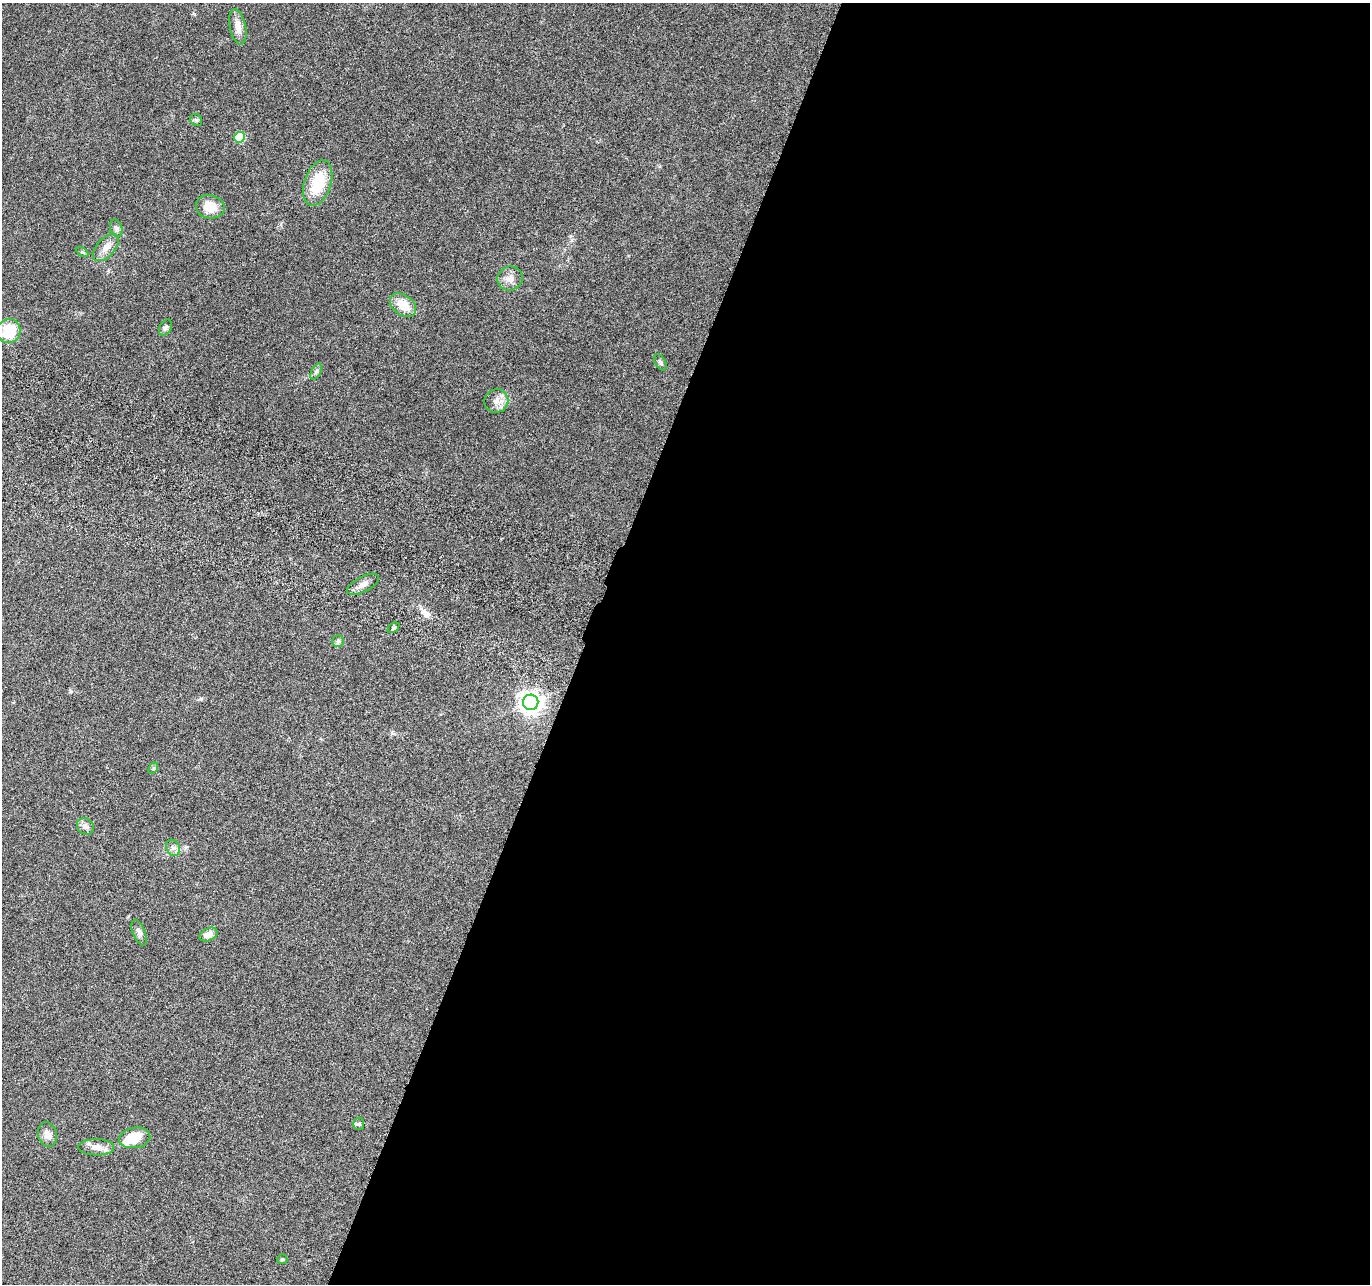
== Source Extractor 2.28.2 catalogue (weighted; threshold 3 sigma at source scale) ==
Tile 12 of 4 x 4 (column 4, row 3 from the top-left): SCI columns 4128-5495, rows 1551-2832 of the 5525 x 5730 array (HDU 1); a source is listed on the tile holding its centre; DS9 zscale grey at full resolution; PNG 1372 x 1286 px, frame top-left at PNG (2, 3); each listed source drawn as its Kron ellipse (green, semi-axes under 4 px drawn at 4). Shown black and unused: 57% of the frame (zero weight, under 3 of 6 exposures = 3% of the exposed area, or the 3 px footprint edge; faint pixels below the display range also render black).
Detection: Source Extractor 2.28.2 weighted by HDU 2 'WHT'; one run over the whole footprint, this tile lists its part. Background 0.0499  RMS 0.0043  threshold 0.0178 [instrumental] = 3 sigma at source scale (4.09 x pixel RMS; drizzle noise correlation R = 1.36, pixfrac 0.8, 0.0396/0.0396 arcsec/px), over >= 5 px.
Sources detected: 31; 1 inside a brighter object's white glare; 1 long thin detection or spike segment (spike, bleed or trail) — neither listed nor drawn; the other 29 listed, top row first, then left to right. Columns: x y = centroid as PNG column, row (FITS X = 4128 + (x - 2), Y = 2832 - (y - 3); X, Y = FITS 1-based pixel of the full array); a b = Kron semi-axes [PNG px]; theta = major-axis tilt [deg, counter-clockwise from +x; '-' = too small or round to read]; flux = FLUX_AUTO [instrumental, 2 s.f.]
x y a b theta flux
238 27 18 8 -77 3.7
196 120 6 5 - 0.79
239 137 5 5 - 19
318 183 24 13 72 15
210 207 14 11 -12 7
116 228 9 6 -70 1.2
106 247 16 9 48 3.5
82 252 6 4 -32 0.59
510 278 13 12 - 3
403 305 14 10 -36 7.2
165 328 9 5 60 0.88
9 331 12 11 - 13
660 362 9 5 -61 0.94
316 372 8 4 62 0.91
496 401 12 11 - 3.1
363 584 17 7 28 2.5
393 628 6 3 36 0.64
338 641 6 5 - 0.73
531 702 8 7 - 300
153 768 6 4 62 0.59
85 826 9 8 - 1.5
173 848 8 6 -62 1.4
139 933 13 6 -68 1.7
208 935 9 6 25 4.1
359 1124 6 5 - 0.78
47 1135 12 9 -72 2.8
135 1138 16 10 10 10
96 1147 18 8 -1 3.3
282 1259 5 5 - 0.53